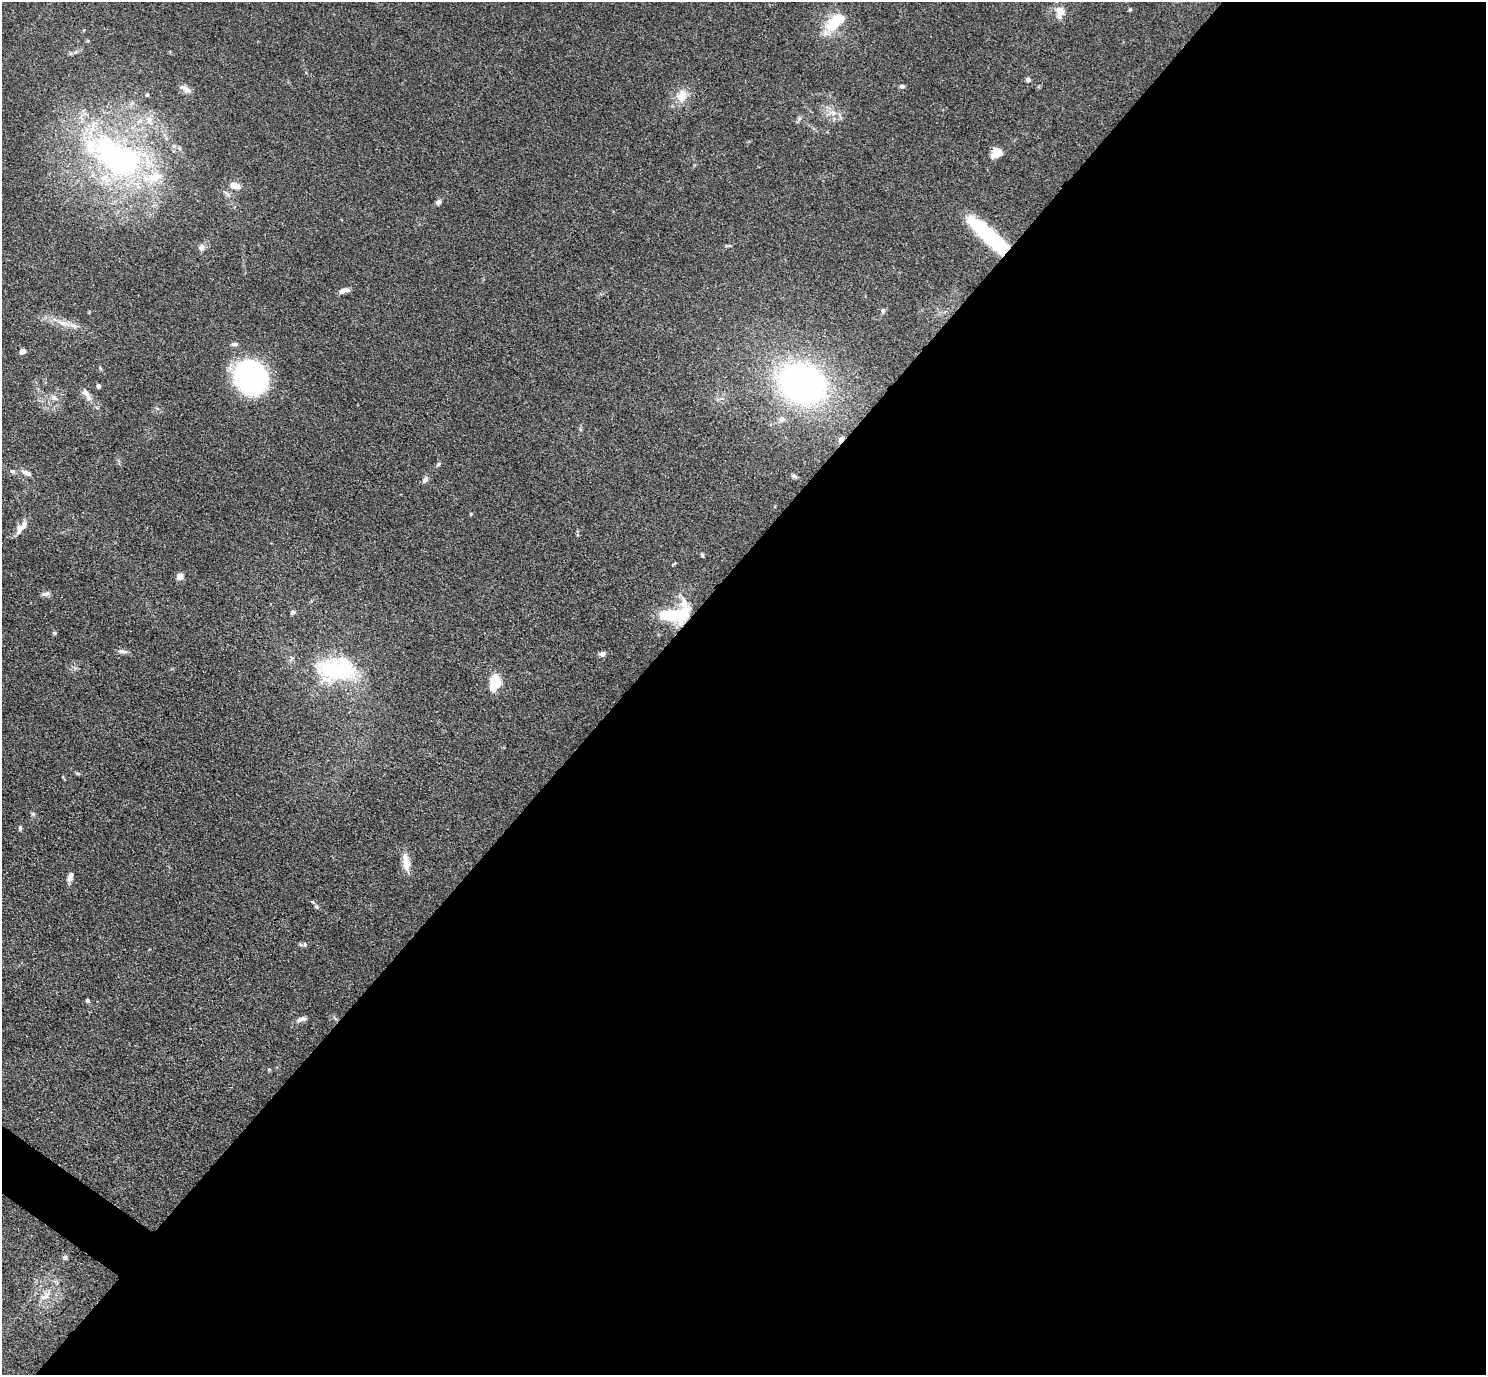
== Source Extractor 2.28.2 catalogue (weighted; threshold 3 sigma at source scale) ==
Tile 12 of 4 x 4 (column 4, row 3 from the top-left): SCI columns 4454-5937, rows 1670-3042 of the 5940 x 5944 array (HDU 1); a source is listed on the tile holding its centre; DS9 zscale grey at full resolution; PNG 1488 x 1377 px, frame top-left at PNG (2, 2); no overlay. Shown black and unused: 58% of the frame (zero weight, under 3 of 4 exposures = <1% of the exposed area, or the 3 px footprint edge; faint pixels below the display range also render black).
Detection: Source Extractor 2.28.2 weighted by HDU 2 'WHT'; one run over the whole footprint, this tile lists its part. Background 0.0727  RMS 0.0056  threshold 0.0253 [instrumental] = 3 sigma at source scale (4.5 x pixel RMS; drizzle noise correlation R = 1.50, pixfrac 1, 0.05/0.05 arcsec/px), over >= 5 px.
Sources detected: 64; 2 inside a brighter object's white glare — not listed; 6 inside a brighter listed object's ellipse — not listed separately; the other 56 listed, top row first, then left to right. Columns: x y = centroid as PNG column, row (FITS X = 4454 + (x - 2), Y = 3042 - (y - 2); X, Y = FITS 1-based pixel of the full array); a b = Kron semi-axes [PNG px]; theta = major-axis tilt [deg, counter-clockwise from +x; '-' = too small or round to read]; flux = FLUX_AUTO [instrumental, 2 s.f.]
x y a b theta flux
1130 10 6 4 1 0.66
1060 11 15 12 -27 5.1
832 26 23 16 57 16
1028 80 6 5 - 1.7
902 86 6 5 - 1.2
185 89 15 7 -33 3.1
147 95 5 4 - 0.65
681 96 17 14 62 7.6
833 113 9 6 -18 2.6
149 119 10 8 -55 3.7
997 153 12 9 23 6.6
117 157 85 48 -33 160
235 185 13 8 -14 4.2
438 202 7 6 - 1.7
990 237 47 11 -42 70
202 247 10 8 46 2.4
343 291 13 5 14 3
883 311 7 5 83 1.3
73 326 12 5 -23 2.7
234 344 9 5 0 1.4
23 351 5 5 - 2.8
100 368 6 3 -71 0.67
251 377 24 22 -48 130
802 383 41 32 -30 170
98 386 4 4 - 1.6
54 397 8 5 -54 1.7
89 398 12 7 -57 2.9
782 419 7 6 - 2.1
841 439 7 5 53 2.4
438 464 7 4 39 0.98
13 471 7 5 -18 1
26 473 15 6 -22 2.8
794 476 7 5 -19 1
425 480 9 6 51 1.9
471 514 4 4 - 0.51
20 529 16 8 60 4.7
702 555 6 4 -61 0.69
180 577 8 7 - 3
46 594 12 6 13 1.8
293 612 5 4 - 1.7
668 615 23 11 -16 22
54 633 6 5 - 0.71
123 651 13 5 -6 2
602 654 7 6 - 2
337 670 51 29 3 53
494 686 21 12 80 10
77 773 8 3 -19 0.71
20 828 7 4 82 1
406 862 24 8 -82 6.2
71 876 11 6 69 3.2
317 907 7 5 -33 1.1
305 945 6 5 - 0.81
88 1001 5 4 - 1
302 1019 13 6 13 2.6
65 1258 6 5 - 1.3
46 1295 19 8 44 5.1
Overlapping masked pixels (flux is a lower limit): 3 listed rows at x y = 990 237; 841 439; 668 615